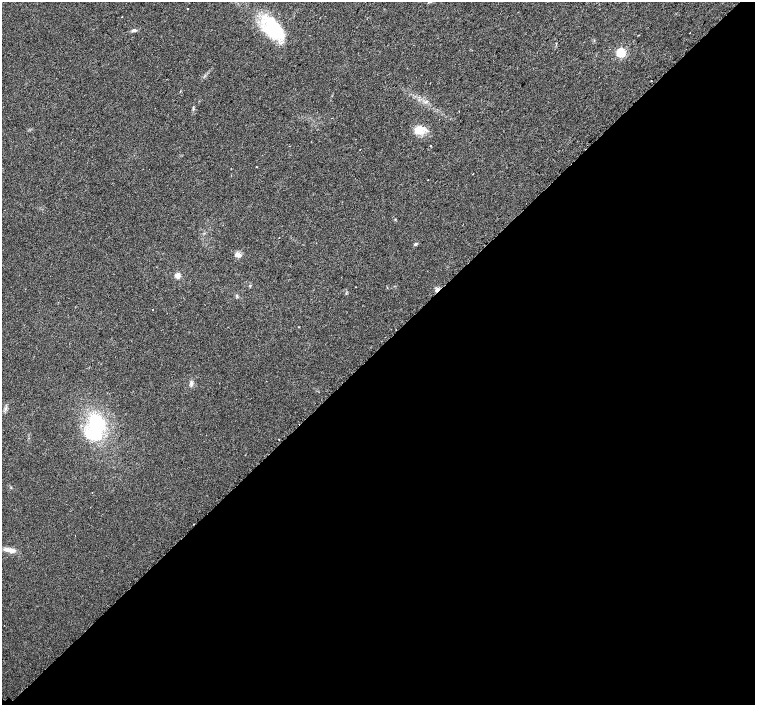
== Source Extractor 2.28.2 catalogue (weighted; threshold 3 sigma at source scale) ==
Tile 15 of 4 x 4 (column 3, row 4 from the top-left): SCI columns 3066-4570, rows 208-1613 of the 6096 x 6087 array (HDU 1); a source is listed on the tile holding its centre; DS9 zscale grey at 2 x 2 block average (1 PNG px = mean of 2 x 2 image px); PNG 757 x 707 px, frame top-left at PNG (2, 2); no overlay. Shown black and unused: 51% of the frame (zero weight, under 2 of 3 exposures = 2% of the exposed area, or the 3 px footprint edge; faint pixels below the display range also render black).
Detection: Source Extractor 2.28.2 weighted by HDU 2 'WHT'; one run over the whole footprint, this tile lists its part. Background 0.0314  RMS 0.0055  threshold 0.0248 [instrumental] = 3 sigma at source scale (4.5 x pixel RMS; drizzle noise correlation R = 1.50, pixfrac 1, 0.0396/0.0396 arcsec/px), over >= 5 px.
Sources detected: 27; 1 inside a brighter object's white glare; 4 cosmic-ray / hot-pixel residue — not listed; the other 22 listed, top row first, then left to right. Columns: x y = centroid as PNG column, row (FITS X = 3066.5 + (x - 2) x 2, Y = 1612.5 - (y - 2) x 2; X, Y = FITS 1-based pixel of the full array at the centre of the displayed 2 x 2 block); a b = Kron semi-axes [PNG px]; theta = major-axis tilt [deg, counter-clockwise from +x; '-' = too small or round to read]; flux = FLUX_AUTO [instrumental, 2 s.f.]
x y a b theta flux
188 8 2 2 - 1.8
134 30 5 4 - 2.8
273 30 27 19 -63 74
690 33 2 2 - 1.5
621 53 4 3 - 75
651 81 2 2 - 2
193 109 3 2 - 1.1
459 112 2 2 - 0.73
419 130 13 10 28 16
430 145 2 2 - 1.9
256 167 2 2 - 1.3
279 238 2 2 - 0.49
415 244 5 3 - 1.6
238 254 7 6 - 5.5
177 275 5 5 - 7.7
250 285 3 3 - 1
152 309 2 2 - 1.5
299 327 2 2 - 0.73
191 383 7 4 -87 3.5
96 423 26 20 -75 78
279 439 2 2 - 7.8
10 550 15 5 -10 9.6
Diffuse or blended objects may show on this block-average render without a row.